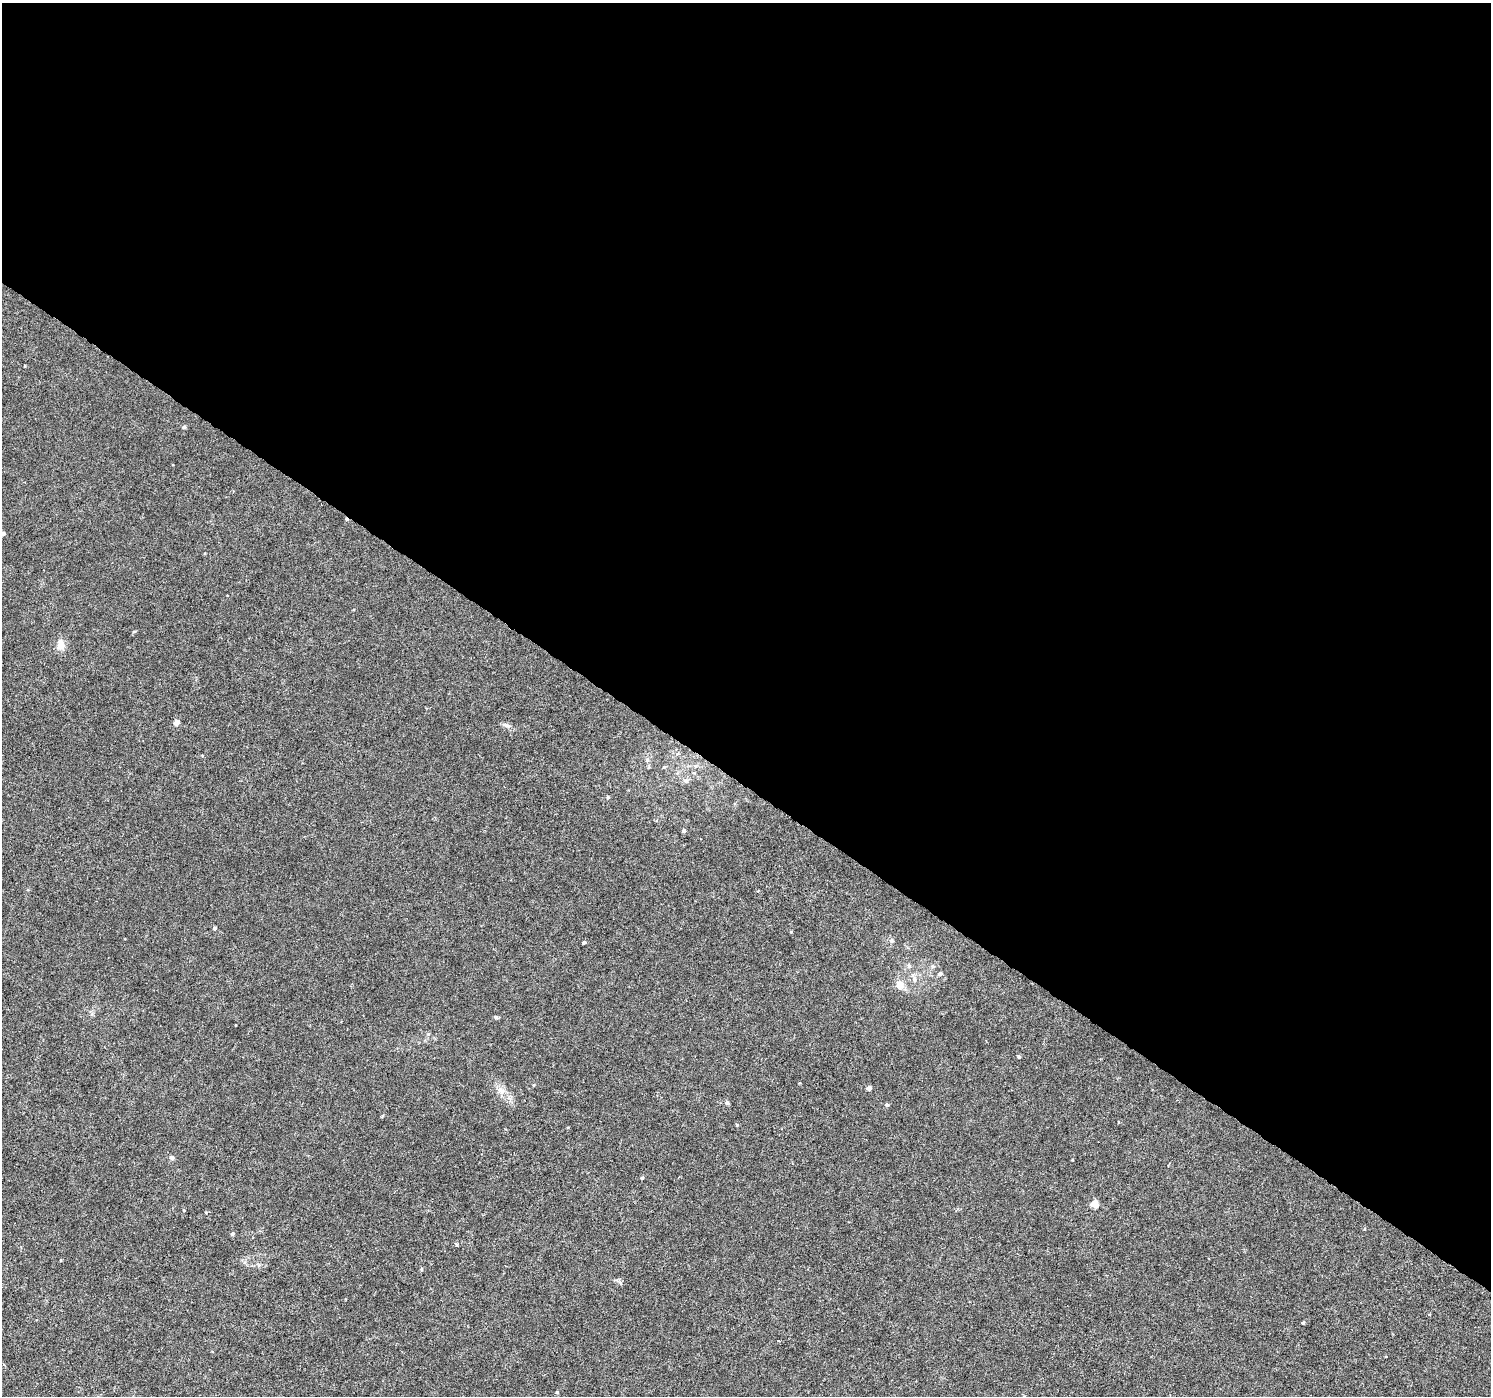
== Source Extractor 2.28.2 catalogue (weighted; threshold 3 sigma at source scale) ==
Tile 3 of 4 x 4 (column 3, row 1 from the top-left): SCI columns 2978-4466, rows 4365-5758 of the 5962 x 6006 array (HDU 1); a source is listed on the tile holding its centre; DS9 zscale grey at full resolution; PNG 1493 x 1398 px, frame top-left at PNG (2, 3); no overlay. Shown black and unused: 56% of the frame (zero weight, under 4 of 8 exposures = <1% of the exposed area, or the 3 px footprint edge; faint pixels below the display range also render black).
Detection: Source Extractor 2.28.2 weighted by HDU 2 'WHT'; one run over the whole footprint, this tile lists its part. Background 5.21e-04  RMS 0.001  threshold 0.00409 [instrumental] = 3 sigma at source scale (4.09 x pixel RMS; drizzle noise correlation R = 1.36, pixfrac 0.8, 0.0396/0.0396 arcsec/px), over >= 5 px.
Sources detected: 37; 1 cosmic-ray / hot-pixel residue — not listed; the other 36 listed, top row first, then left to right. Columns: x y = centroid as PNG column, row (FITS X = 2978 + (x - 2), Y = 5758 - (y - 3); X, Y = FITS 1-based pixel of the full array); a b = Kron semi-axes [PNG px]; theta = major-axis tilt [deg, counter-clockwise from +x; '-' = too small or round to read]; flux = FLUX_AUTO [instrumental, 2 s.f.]
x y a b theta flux
184 427 5 4 - 0.19
3 533 4 3 - 0.22
60 645 14 10 -82 0.76
176 722 5 4 - 0.67
506 725 13 4 -18 0.24
202 755 4 3 - 0.068
686 781 7 4 -19 0.17
608 797 5 4 - 0.12
684 831 5 4 - 0.22
214 928 4 4 - 0.19
891 940 6 6 - 0.2
584 942 4 3 - 0.16
908 965 6 4 -71 0.14
933 966 6 5 - 0.19
940 974 7 5 19 0.2
914 979 9 4 -82 0.23
900 985 9 9 - 0.87
496 1017 6 5 - 0.14
1019 1057 4 4 - 0.17
534 1085 5 3 - 0.074
869 1088 4 4 - 0.4
502 1091 10 5 69 0.34
727 1103 5 5 - 0.23
887 1105 5 4 - 0.17
1119 1122 3 2 - 0.085
737 1125 4 4 - 0.11
172 1157 6 5 - 0.2
1072 1160 3 2 - 0.072
642 1178 4 4 - 0.12
1095 1204 5 4 - 2
184 1210 4 4 - 0.071
232 1234 5 4 - 0.18
457 1244 4 4 - 0.14
421 1269 5 4 - 0.12
1303 1323 4 3 - 0.1
557 1392 4 4 - 0.11
Isophote crosses this tile's border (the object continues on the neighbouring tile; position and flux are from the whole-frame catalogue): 1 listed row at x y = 3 533
Unlisted compact peaks at least as high as the median listed source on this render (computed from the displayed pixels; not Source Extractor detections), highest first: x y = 791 932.